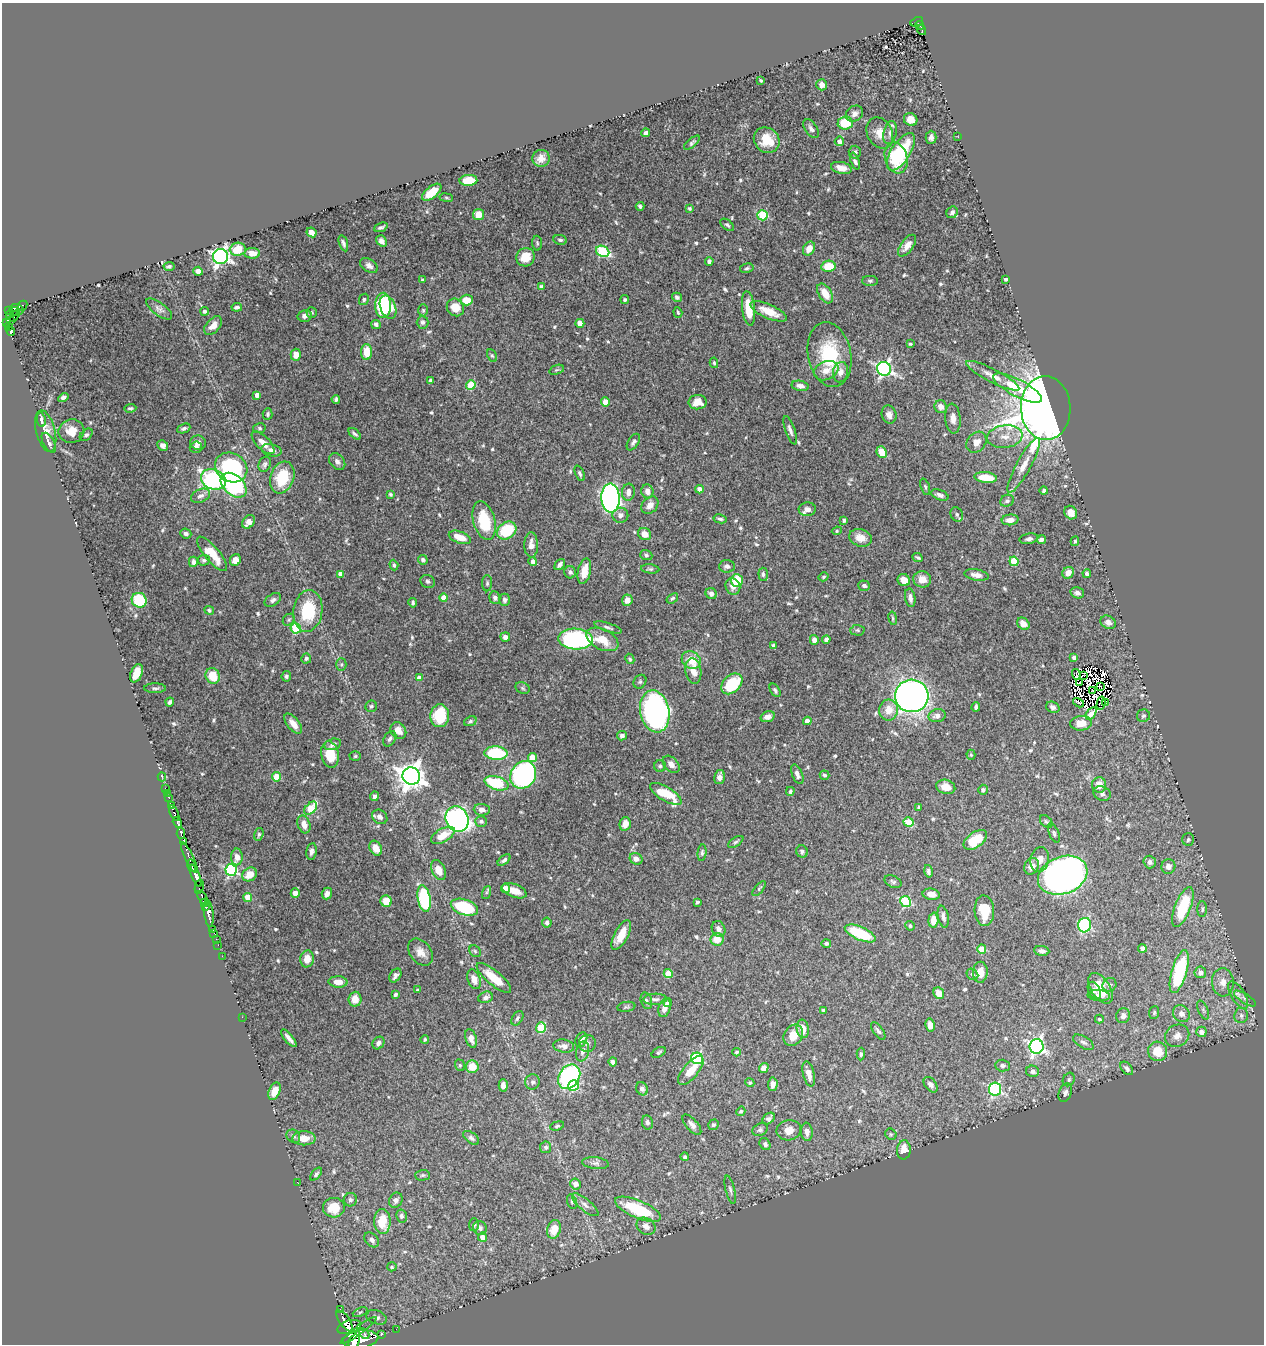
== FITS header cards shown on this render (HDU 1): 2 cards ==
NAXIS1  =                 1262
NAXIS2  =                 1342

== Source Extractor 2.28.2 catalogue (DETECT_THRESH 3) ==
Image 1262 x 1342 px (HDU 1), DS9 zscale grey, 1 PNG px = 1 image px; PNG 1266 x 1346 px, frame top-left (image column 1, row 1342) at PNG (2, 3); each listed source drawn as its Kron ellipse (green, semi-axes under 4 px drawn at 4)
Background 0.699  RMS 0.013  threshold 0.0404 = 3 sigma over >= 5 px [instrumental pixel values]
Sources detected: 637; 12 with non-positive FLUX_AUTO (blend fragments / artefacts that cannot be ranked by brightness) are neither listed nor drawn; of the other 625, the 500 brightest by FLUX_AUTO listed and drawn (125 fainter detections omitted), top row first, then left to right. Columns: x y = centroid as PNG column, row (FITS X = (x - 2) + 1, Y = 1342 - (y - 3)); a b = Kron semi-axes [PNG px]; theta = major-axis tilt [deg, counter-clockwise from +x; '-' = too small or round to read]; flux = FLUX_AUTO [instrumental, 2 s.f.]
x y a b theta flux
917 22 6 4 24 69
920 25 4 3 - 57
922 30 5 3 - 27
761 81 3 3 - 1.3
822 85 6 5 - 4.9
854 114 9 7 33 4.4
911 119 7 6 - 8.1
845 123 7 6 - 27
811 129 10 6 -56 3.1
890 132 12 6 76 4.1
646 133 4 4 - 2.2
880 133 16 12 -63 12
931 137 6 5 - 3.7
958 137 2 2 - 3.8
767 140 13 12 - 19
839 141 4 4 - 4.2
692 143 10 4 40 1.9
855 152 6 6 - 2.8
901 152 21 9 57 49
541 158 8 8 - 6.1
896 158 16 11 -73 42
855 161 9 4 -71 2.8
841 168 10 6 -13 7.8
468 180 9 5 2 19
432 192 11 5 39 19
446 198 7 3 -9 1.3
640 206 4 3 - 1.9
689 208 4 4 - 1.8
952 212 6 5 - 2.5
478 214 5 5 - 10
762 215 5 5 - 57
727 225 8 5 -39 1.9
381 227 7 3 21 1.9
311 232 5 4 - 5.9
560 240 7 5 -10 1.9
381 241 6 4 -53 3.3
343 243 8 3 -73 2.3
537 243 7 5 -88 1.7
907 246 13 6 53 8.6
238 249 8 6 6 20
809 249 7 5 57 8.7
603 251 7 5 -25 65
252 253 8 5 -1 7.9
220 256 7 7 - 340
525 257 9 9 - 16
709 261 4 4 - 2.6
169 266 5 4 - 1.6
369 266 10 6 -34 3.7
828 266 7 5 11 21
747 268 7 4 12 1.6
198 271 5 4 - 5.1
1006 279 3 3 - 1.4
422 280 4 3 - 1.7
870 281 8 5 0 2
541 287 4 4 - 3.9
825 293 11 6 -58 13
677 297 5 4 - 2.2
364 299 6 4 62 1.5
625 299 4 3 - 1.5
467 300 6 5 - 17
22 305 5 3 - 25
383 305 13 8 90 49
237 307 5 3 - 2.1
388 307 12 7 -69 51
455 307 9 8 - 13
748 308 17 6 -83 21
159 309 15 6 -36 3.6
8 310 3 2 - 12
16 310 7 5 -7 120
423 310 6 5 - 1.5
205 311 4 3 - 1.9
769 311 20 7 -24 16
678 312 5 3 - 1.3
12 313 7 3 35 100
312 313 5 5 - 1.6
15 316 6 3 59 55
305 316 7 6 - 3.7
10 320 3 3 - 84
7 322 4 3 - 22
423 322 6 6 - 2.8
580 323 4 4 - 6.8
376 324 5 4 - 2.5
213 326 11 6 48 7
9 327 4 3 - 57
11 331 4 4 - 87
910 344 4 3 - 1.4
366 352 8 5 89 16
296 355 6 5 - 8.6
492 355 7 4 -62 1.5
829 355 33 21 -78 56
714 363 5 3 - 1.4
884 369 7 7 - 230
557 370 8 4 19 1.4
826 371 13 9 22 8.4
841 372 10 7 75 6.9
993 376 29 6 -27 11
431 380 4 3 - 2.7
471 385 5 4 - 37
800 386 9 5 -11 4.5
1017 388 27 8 -28 32
257 395 4 4 - 6.8
63 397 5 4 - 2.8
336 399 4 3 - 1.8
605 402 4 4 - 14
698 402 9 7 5 11
941 407 6 6 - 7.3
130 408 6 4 2 1.7
1046 408 32 25 -87 1500
268 414 6 5 - 1.6
889 415 9 7 -76 5.3
953 419 15 7 -85 6.7
41 420 7 3 -81 2.6
184 428 7 4 22 2.3
259 428 6 5 - 1.7
790 430 15 4 -70 3.7
46 431 21 9 -76 11
71 431 13 12 - 13
355 434 7 3 -40 2.1
86 435 7 5 41 2.1
1005 437 18 11 8 13
633 442 9 5 58 2.5
976 442 11 9 50 8.4
49 443 11 5 -60 3.6
198 443 8 7 - 4.4
263 443 14 6 -45 8.5
163 445 6 5 - 3.5
196 447 6 5 - 4.9
272 450 10 6 -14 4.7
882 452 6 5 - 15
337 462 9 7 -50 3.6
265 464 8 6 66 2.5
1024 465 31 7 61 12
231 467 17 14 -32 97
580 473 8 4 -67 2.3
282 477 16 11 70 33
986 477 11 5 -6 22
213 479 13 10 -21 120
234 485 15 10 -42 200
925 487 8 4 -72 1.8
699 489 4 4 - 5.1
647 491 7 6 - 6
1044 491 4 3 - 1.5
628 492 8 6 83 5.5
390 494 4 3 - 1.4
940 495 9 5 -21 3.3
200 496 10 6 24 4.3
611 498 14 9 -88 350
1007 501 7 5 26 2.5
650 505 10 7 47 6.7
807 509 8 6 3 5.7
1071 513 7 6 - 6.6
957 514 7 6 - 2.4
620 515 8 7 - 4.2
720 519 7 3 -11 1.7
844 520 3 3 - 1.7
1010 520 8 5 6 6.8
484 521 20 11 -74 38
249 522 7 5 51 6.7
507 531 10 8 36 39
837 531 5 4 - 1.4
186 534 6 5 - 2.4
645 534 7 6 - 9.1
460 537 11 6 -19 14
860 538 11 8 -18 11
1029 539 9 5 10 3.1
1041 539 5 4 - 3.6
1075 541 5 4 - 1.6
531 545 12 7 -89 6.2
212 554 21 7 -50 24
646 555 6 5 - 1.9
918 558 5 3 - 1.6
204 560 6 5 - 2.1
235 560 6 5 - 6.9
423 560 5 4 - 3.4
1014 561 5 4 - 34
193 562 5 4 - 3.6
533 562 4 4 - 3.3
560 564 6 4 51 3.2
394 565 5 4 - 1.8
727 566 8 6 4 3
650 569 9 4 -6 1.8
584 571 13 6 78 12
570 572 6 6 - 2.2
1068 573 6 5 - 7.8
1087 573 4 4 - 3
340 574 4 4 - 6.1
763 574 6 4 -84 2.2
976 575 12 5 -10 6.1
823 577 5 4 - 1.5
922 579 9 8 - 8.8
904 580 6 6 - 8.2
428 581 7 6 - 2.5
737 581 6 6 - 33
487 583 8 5 89 1.8
733 586 8 7 - 5.2
864 586 6 5 - 2.2
1077 593 7 5 -13 4
711 594 6 5 - 3.1
444 598 4 4 - 9.2
495 598 6 5 - 2.9
672 598 6 4 38 1.6
910 598 9 5 -80 4
139 600 8 7 - 40
273 600 9 5 32 2.9
505 600 6 5 - 2.5
627 600 6 5 - 7.2
413 603 5 4 - 1.6
209 610 5 4 - 1.6
308 611 21 14 82 44
893 618 7 3 -80 1.3
289 620 6 5 - 1.7
1108 622 8 6 -26 4.2
1023 624 7 5 -48 7.6
608 627 14 4 -18 2.7
296 628 5 5 - 56
857 630 7 5 -1 1.5
505 637 5 4 - 3.7
575 639 17 10 -2 130
602 639 17 10 -26 20
814 640 5 4 - 4.4
826 640 4 4 - 2.7
774 646 4 3 - 3.3
1074 657 4 4 - 3.4
306 658 5 5 - 1.7
630 659 5 4 - 1.6
691 660 10 8 -32 15
341 664 6 5 - 1.7
693 671 13 7 -82 12
136 673 9 5 67 15
1076 674 5 2 - 2.9
1083 675 3 2 - 2.9
213 676 8 7 - 19
286 676 5 5 - 1.8
419 678 4 4 - 8.3
640 682 7 6 - 1.8
1079 683 3 2 - 1.9
732 684 12 8 43 37
1100 686 2 2 - 1.5
155 688 11 5 0 2.3
523 688 7 5 -23 1.9
775 690 7 4 -58 2.2
1092 690 3 2 - 1.5
912 696 17 16 - 430
170 702 4 3 - 2.7
1106 702 3 2 - 2.2
1078 703 6 2 -30 2
1101 703 7 2 76 3.4
371 706 6 6 - 1.9
976 707 5 3 - 2.2
1053 707 7 5 -26 2.7
889 710 10 9 - 13
655 711 21 14 -79 360
1091 713 7 4 57 5
440 716 11 9 85 37
937 716 8 6 13 5.6
1143 716 6 6 - 2.2
768 717 7 5 16 4.8
470 721 6 4 22 1.8
807 721 4 4 - 6.8
1081 723 11 7 4 12
293 724 12 6 -52 8.2
398 731 9 7 -54 9
622 736 5 4 - 2.6
390 739 8 5 58 2.7
333 744 9 5 14 3
496 753 11 6 -4 59
330 755 13 8 -80 22
971 755 5 4 - 1.4
355 756 6 5 - 1.4
532 758 4 4 - 15
671 764 10 7 -47 5.2
660 766 6 6 - 2
797 774 10 5 -68 4.3
523 775 14 12 57 220
824 775 5 4 - 1.7
411 776 9 8 - 1000
162 777 4 3 - 2
277 777 4 4 - 23
719 777 7 5 78 4.7
497 783 12 6 -17 48
1099 785 7 7 - 9
946 787 10 7 -15 11
165 788 2 2 - 5.6
983 790 5 4 - 2.5
790 791 4 4 - 2.2
167 794 3 2 - 9.4
666 794 18 7 -31 35
1102 794 9 7 -26 2.9
374 796 5 4 - 2.7
169 797 3 3 - 25
171 806 4 3 - 120
919 807 4 3 - 1.7
311 808 7 5 48 36
482 810 8 6 -5 4.9
174 813 8 3 -67 73
380 817 8 6 -40 4.4
457 819 13 11 -65 300
481 821 6 5 - 2.4
177 822 6 3 -60 160
908 822 5 4 - 24
1046 822 7 5 -46 1.8
304 824 9 6 -72 7.1
625 824 7 5 76 8.6
181 833 6 3 -85 260
1054 833 10 5 -68 2
259 834 7 4 74 1.8
443 835 13 6 30 14
1188 839 6 6 - 2
975 840 13 7 35 29
184 841 4 3 - 140
736 842 8 4 33 1.9
376 848 8 5 -61 9.3
311 851 8 5 81 3.6
802 851 6 5 - 2.6
702 853 8 4 82 1.9
189 857 17 4 -64 8.4
237 857 8 6 90 5.9
636 859 6 5 - 5.4
504 860 7 4 40 2.2
1040 860 13 9 78 8.1
1150 862 6 6 - 3.7
192 866 6 3 -74 240
1031 866 8 7 - 7.4
1168 866 7 7 - 4.9
231 870 6 5 - 130
438 870 10 6 -63 11
928 871 6 4 -78 2.4
250 874 8 6 35 10
196 875 12 4 -67 390
1063 875 25 18 21 650
893 882 9 6 -27 2.1
199 887 7 2 77 1.9
505 888 4 4 - 13
759 889 9 4 48 1.4
514 891 13 6 -21 10
486 892 7 4 71 1.4
295 893 5 4 - 6.2
327 893 6 5 - 4.5
931 894 8 5 -9 6.6
248 897 4 4 - 17
203 898 7 3 -61 240
424 899 13 6 -80 82
386 901 6 5 - 14
906 901 5 5 - 65
697 902 4 3 - 1.5
205 903 3 3 - 130
205 907 3 3 - 5.4
464 907 14 7 -18 63
1183 907 21 8 69 43
1202 909 8 5 90 1.8
984 911 15 9 -86 21
209 913 13 4 -83 320
943 917 11 5 -78 3
933 920 7 5 87 8.6
547 923 5 4 - 2.4
1085 925 7 6 - 79
910 926 5 4 - 1.4
213 929 2 2 - 5.6
718 929 8 6 -66 4.3
214 933 2 2 - 9.1
860 933 16 6 -23 49
621 935 16 7 62 15
216 939 2 2 - 9.4
717 939 6 6 - 14
826 943 5 4 - 2.4
218 945 2 2 - 5.3
1142 948 4 4 - 5.1
982 949 4 4 - 24
475 951 6 5 - 1.3
1042 951 7 5 -7 3.6
420 952 15 10 -52 8.2
222 956 2 2 - 6.8
307 959 8 7 - 10
980 972 10 7 87 9.4
1179 972 22 7 74 83
1200 972 6 6 - 5.3
668 973 4 4 - 20
972 974 6 5 - 2.3
395 975 7 5 55 3.2
494 978 22 7 -40 24
474 979 10 6 -69 8.1
338 982 9 5 -2 6.8
1223 982 14 11 -86 9.5
1109 985 7 6 - 2.6
1100 988 17 9 -57 19
418 990 3 3 - 2.1
1094 990 9 6 -63 3
939 993 6 5 - 11
395 994 4 3 - 1.6
1099 995 11 5 -5 3.4
1238 995 15 7 -59 5.7
486 997 7 5 21 3.6
1245 998 13 4 -32 2.9
355 999 7 6 - 10
655 999 12 5 2 3.4
646 1001 8 5 -73 2.1
668 1003 4 4 - 1.6
626 1007 9 5 9 1.8
665 1008 10 5 73 6.9
823 1010 3 3 - 1.4
1203 1010 10 5 -66 2.5
1154 1012 6 5 - 1.7
1181 1014 9 8 - 6.5
1241 1015 8 7 - 3.2
1123 1016 7 7 - 4.5
242 1017 2 2 - 39
517 1018 8 5 59 2.1
1099 1019 4 3 - 1.5
930 1025 6 5 - 5.6
541 1028 5 5 - 44
803 1029 9 6 -81 9.4
878 1031 10 5 -54 2.6
1201 1032 5 5 - 5.7
793 1035 11 9 55 13
1177 1036 12 11 - 7.8
289 1038 11 3 -50 4
471 1038 10 5 -73 4.9
425 1039 4 4 - 1.5
581 1040 7 5 64 6.8
1083 1042 11 5 -31 3.3
378 1043 7 5 50 2.7
587 1043 8 8 - 3.1
564 1046 10 6 -8 4.6
1036 1046 7 7 - 250
583 1051 10 6 76 4.4
1158 1051 10 9 - 22
659 1052 7 4 30 1.8
736 1052 4 3 - 1.5
861 1054 6 4 89 1.8
697 1058 6 5 - 110
613 1062 4 4 - 2.9
460 1065 6 4 -69 1.4
1002 1066 7 6 - 2.9
472 1067 6 6 - 17
764 1068 5 4 - 6.1
1127 1068 8 5 -49 3
691 1071 18 7 49 15
1033 1071 6 5 - 3.3
809 1074 13 5 -77 7.6
569 1077 13 10 54 130
1069 1079 7 5 60 1.9
533 1082 8 7 - 2.8
750 1083 5 4 - 1.6
773 1084 6 4 87 5.2
503 1085 6 4 89 3.9
931 1085 9 5 -54 4.1
573 1086 5 5 - 43
642 1089 7 5 -63 3.4
995 1089 6 6 - 120
274 1091 9 5 68 13
1065 1093 10 6 68 3.3
741 1111 5 4 - 1.5
769 1118 7 5 41 2.8
647 1122 7 5 -78 2.4
692 1125 12 5 -49 4.7
713 1125 5 5 - 1.7
557 1126 7 4 16 1.5
760 1130 8 6 28 2.1
789 1130 12 10 12 7.6
807 1132 9 6 -83 3.7
891 1134 6 5 - 1.4
293 1136 7 6 - 2.4
304 1138 11 7 0 10
471 1138 9 5 -37 2.6
765 1144 6 5 - 2.9
546 1147 6 5 - 2.4
904 1150 9 7 82 12
685 1157 4 4 - 1.6
595 1163 13 6 -6 3.6
316 1174 7 4 50 2.1
423 1175 7 5 1 1.5
298 1183 3 2 - 7.2
575 1184 5 5 - 6.7
730 1190 14 4 -76 3.1
350 1200 7 6 - 2.5
396 1200 8 6 60 3
572 1202 7 4 -72 1.6
585 1205 16 5 -39 5.2
334 1208 11 9 5 20
638 1209 25 8 -23 52
401 1216 6 5 - 2.3
382 1222 12 8 -88 24
474 1224 6 5 - 2
646 1226 10 8 -33 5.6
480 1228 7 6 - 3.8
554 1229 9 7 72 16
483 1237 4 4 - 6.7
372 1240 8 6 -47 3.3
392 1267 5 4 - 1.5
340 1310 3 2 - 45
360 1312 8 4 23 1.8
377 1317 10 7 -18 3.8
344 1321 12 5 -54 860
349 1327 12 6 16 1000
396 1329 2 2 - 8.4
358 1330 22 4 36 770
364 1333 6 3 -46 170
381 1335 3 2 - 9.2
361 1339 18 8 8 2400
354 1342 7 5 71 840
At the frame edge (FLAGS 8, measured only in part): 1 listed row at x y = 354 1342
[125 fainter detections neither listed nor drawn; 12 non-positive-flux detections neither listed nor drawn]